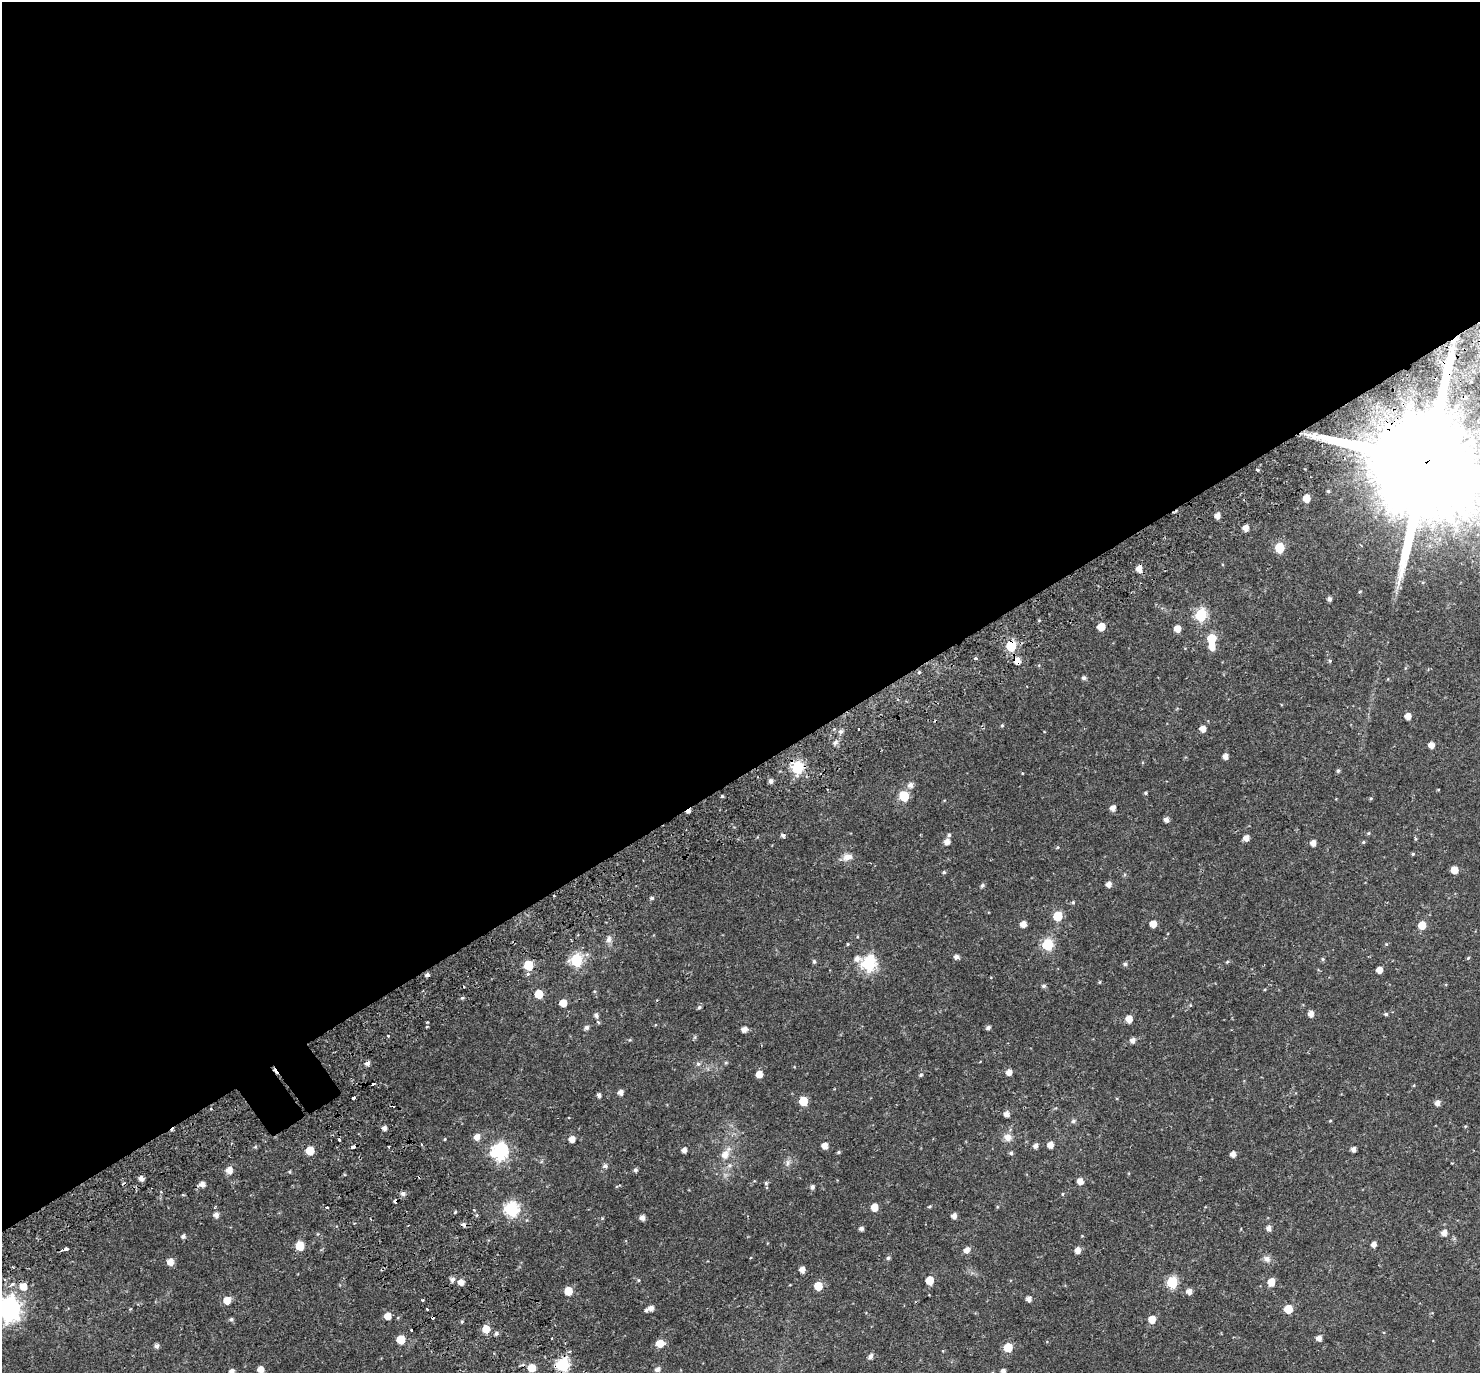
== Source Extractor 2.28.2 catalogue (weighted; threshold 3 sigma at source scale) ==
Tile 2 of 4 x 4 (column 2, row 1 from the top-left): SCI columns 1546-3023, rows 4330-5700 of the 6051 x 5978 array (HDU 1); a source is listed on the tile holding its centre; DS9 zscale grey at full resolution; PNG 1482 x 1375 px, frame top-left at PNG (2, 2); no overlay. Shown black and unused: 57% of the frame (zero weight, under 2 of 3 exposures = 5% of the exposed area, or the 3 px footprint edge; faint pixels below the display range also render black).
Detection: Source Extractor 2.28.2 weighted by HDU 2 'WHT'; one run over the whole footprint, this tile lists its part. Background 0.0628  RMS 0.0047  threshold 0.0209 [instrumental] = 3 sigma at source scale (4.5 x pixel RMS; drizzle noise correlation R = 1.50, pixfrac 1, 0.0396/0.0396 arcsec/px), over >= 5 px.
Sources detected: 215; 2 inside a brighter object's white glare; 17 cosmic-ray / hot-pixel residue — not listed; the other 196 listed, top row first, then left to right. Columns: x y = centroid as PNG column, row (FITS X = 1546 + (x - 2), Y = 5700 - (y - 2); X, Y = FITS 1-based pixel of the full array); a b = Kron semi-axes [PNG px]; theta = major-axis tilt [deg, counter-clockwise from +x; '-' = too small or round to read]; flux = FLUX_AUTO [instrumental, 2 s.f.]
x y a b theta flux
1465 397 4 3 - 3.5
1427 462 45 30 16 18000
1258 470 4 3 - 0.81
1328 491 4 4 - 0.59
1306 498 5 5 - 5.8
1217 516 5 4 - 2.7
1246 528 5 4 - 3.3
1279 548 6 6 - 19
1139 569 6 5 - 3.6
1360 592 5 3 - 0.4
1329 599 4 4 - 1.4
1201 615 6 6 - 43
1101 627 5 5 - 7.7
1177 629 5 5 - 4.5
1211 638 6 5 - 15
1011 646 6 6 - 30
975 658 4 3 - 0.76
1017 661 6 6 - 3.7
1330 661 5 3 - 0.47
919 672 5 3 - 0.48
1084 678 5 5 - 1
1408 716 5 5 - 3.8
1002 725 4 4 - 0.5
1203 729 5 5 - 3.3
841 731 6 5 - 1.1
835 742 8 5 50 1.2
1431 745 5 5 - 2.9
1225 756 5 5 - 2.4
797 768 6 6 - 51
1338 771 5 4 - 0.7
771 781 5 4 - 1.5
910 785 6 6 - 2.2
1146 793 4 3 - 0.58
722 796 4 4 - 0.54
904 796 6 6 - 21
1371 798 5 3 - 0.43
1113 808 5 5 - 2.6
1166 820 5 5 - 1.9
1368 833 5 4 - 0.46
783 835 6 4 -30 1.1
949 835 5 5 - 0.77
1246 838 5 5 - 2.8
1415 839 5 4 - 0.44
947 842 6 5 - 2.7
1363 842 4 4 - 0.46
1313 843 5 4 - 2.6
1057 847 5 3 - 0.4
1413 854 4 4 - 0.49
847 857 13 9 20 3.2
1454 870 5 5 - 5.7
944 872 4 4 - 0.64
1109 884 5 5 - 2.4
982 886 5 5 - 0.81
554 895 3 2 - 0.71
652 898 5 4 - 0.77
1073 902 5 4 - 0.59
1058 916 6 6 - 17
1023 924 5 5 - 3.3
1153 924 5 5 - 4.9
1422 925 5 5 - 8
609 939 10 7 71 1.7
847 944 4 3 - 0.37
1047 944 6 6 - 35
1386 944 5 4 - 0.38
956 957 5 4 - 1.9
1468 958 5 3 - 0.44
857 959 9 7 -1 2.1
1323 959 5 5 - 0.6
576 960 6 6 - 47
814 961 6 4 -63 0.68
1227 962 5 3 - 0.49
869 964 7 6 - 73
1125 964 6 5 - 0.86
528 965 6 6 - 16
1379 970 5 5 - 3.5
528 974 3 3 - 1.4
1100 982 5 3 - 0.37
1044 986 6 5 - 0.88
539 994 5 5 - 11
462 998 5 4 - 0.64
563 1003 5 5 - 5.6
699 1007 6 5 - 0.82
1311 1014 5 5 - 2.7
1386 1014 5 4 - 0.73
596 1015 6 5 - 1.5
1129 1019 5 5 - 4.1
586 1028 6 5 - 1.3
988 1028 5 4 - 1.1
744 1029 5 5 - 2.6
388 1036 3 3 - 1.1
695 1037 6 4 48 0.6
1133 1040 6 5 - 2
367 1063 5 5 - 1.6
726 1063 5 4 - 0.52
698 1064 6 6 - 0.93
1009 1072 5 5 - 3.3
759 1074 5 5 - 4.1
921 1075 5 4 - 0.61
620 1092 5 5 - 2.3
599 1095 4 4 - 1.5
353 1097 3 3 - 2.3
803 1101 6 5 - 11
1437 1103 6 5 - 2
1007 1114 5 5 - 2.5
1073 1121 7 5 17 0.9
1330 1121 4 3 - 0.4
384 1128 4 4 - 2
477 1137 6 5 - 3.3
1008 1137 10 10 - 3.1
445 1139 4 3 - 0.38
572 1139 5 5 - 3.4
1050 1145 5 5 - 3.7
389 1146 3 3 - 0.83
825 1146 5 5 - 3.4
1036 1146 5 5 - 1.8
255 1147 6 4 19 0.51
353 1147 5 3 - 3
1354 1149 4 4 - 2.1
310 1150 5 5 - 11
684 1150 5 4 - 2
500 1152 7 7 - 110
838 1152 5 4 - 0.58
1011 1153 5 5 - 0.81
725 1154 13 7 60 4.7
1233 1154 5 4 - 2.6
788 1163 11 5 80 1.5
605 1166 7 6 - 1.2
229 1170 6 6 - 3.6
635 1170 6 5 - 0.91
290 1172 5 3 - 0.38
141 1178 5 4 - 2.2
1080 1181 5 5 - 3.1
766 1183 6 5 - 0.74
202 1184 6 5 - 2.4
812 1187 5 5 - 1.2
403 1193 6 5 - 1.5
1062 1194 5 3 - 0.39
183 1195 5 3 - 0.34
929 1206 5 4 - 0.52
327 1207 3 3 - 1.9
874 1207 5 5 - 6.5
511 1209 7 7 - 71
474 1210 4 3 - 0.42
455 1212 5 3 - 0.47
216 1215 5 5 - 2
954 1216 5 5 - 2.2
642 1217 5 5 - 2
861 1228 5 4 - 1.4
1269 1228 5 5 - 1.9
1444 1233 6 5 - 2.7
183 1236 5 4 - 1.2
1374 1244 4 4 - 2.3
300 1246 6 6 - 12
65 1249 6 3 17 4.6
967 1250 6 5 - 2.7
1078 1250 5 5 - 2.9
888 1258 5 5 - 0.81
1267 1259 10 8 -27 2.1
170 1262 6 5 - 3.8
802 1269 5 5 - 2.9
452 1280 6 5 - 1.7
638 1280 5 4 - 0.5
929 1280 6 5 - 7.9
461 1282 5 5 - 3
1172 1282 6 6 - 31
1271 1282 6 5 - 6.3
23 1286 6 6 - 5.2
818 1286 6 5 - 8.4
568 1291 6 5 - 8.1
1189 1291 5 5 - 2.6
1029 1299 4 4 - 2.2
227 1300 6 6 - 5.1
423 1300 3 3 - 1.5
651 1308 5 5 - 2.2
9 1309 9 8 - 300
130 1309 4 4 - 0.39
427 1309 4 3 - 0.94
1288 1309 6 5 - 9.1
646 1310 5 4 - 0.79
387 1316 5 5 - 5.2
231 1319 5 5 - 0.89
1152 1319 6 5 - 5.5
486 1329 6 5 - 6
496 1333 6 4 73 0.84
1319 1338 5 5 - 2.4
400 1340 6 5 - 10
660 1343 6 6 - 6.1
157 1346 5 5 - 1.4
1008 1347 6 5 - 11
871 1356 6 5 - 1.7
562 1365 7 6 - 59
532 1368 5 5 - 8
260 1369 5 5 - 3.7
658 1369 6 5 - 1.7
231 1371 5 5 - 1.9
1003 1371 5 4 - 1.7
Overlapping masked pixels (flux is a lower limit): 8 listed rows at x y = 1465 397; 1427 462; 1011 646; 1017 661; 797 768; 554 895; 353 1147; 562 1365
Isophote crosses this tile's border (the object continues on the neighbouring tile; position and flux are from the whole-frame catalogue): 4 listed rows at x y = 1427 462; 9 1309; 231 1371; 1003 1371